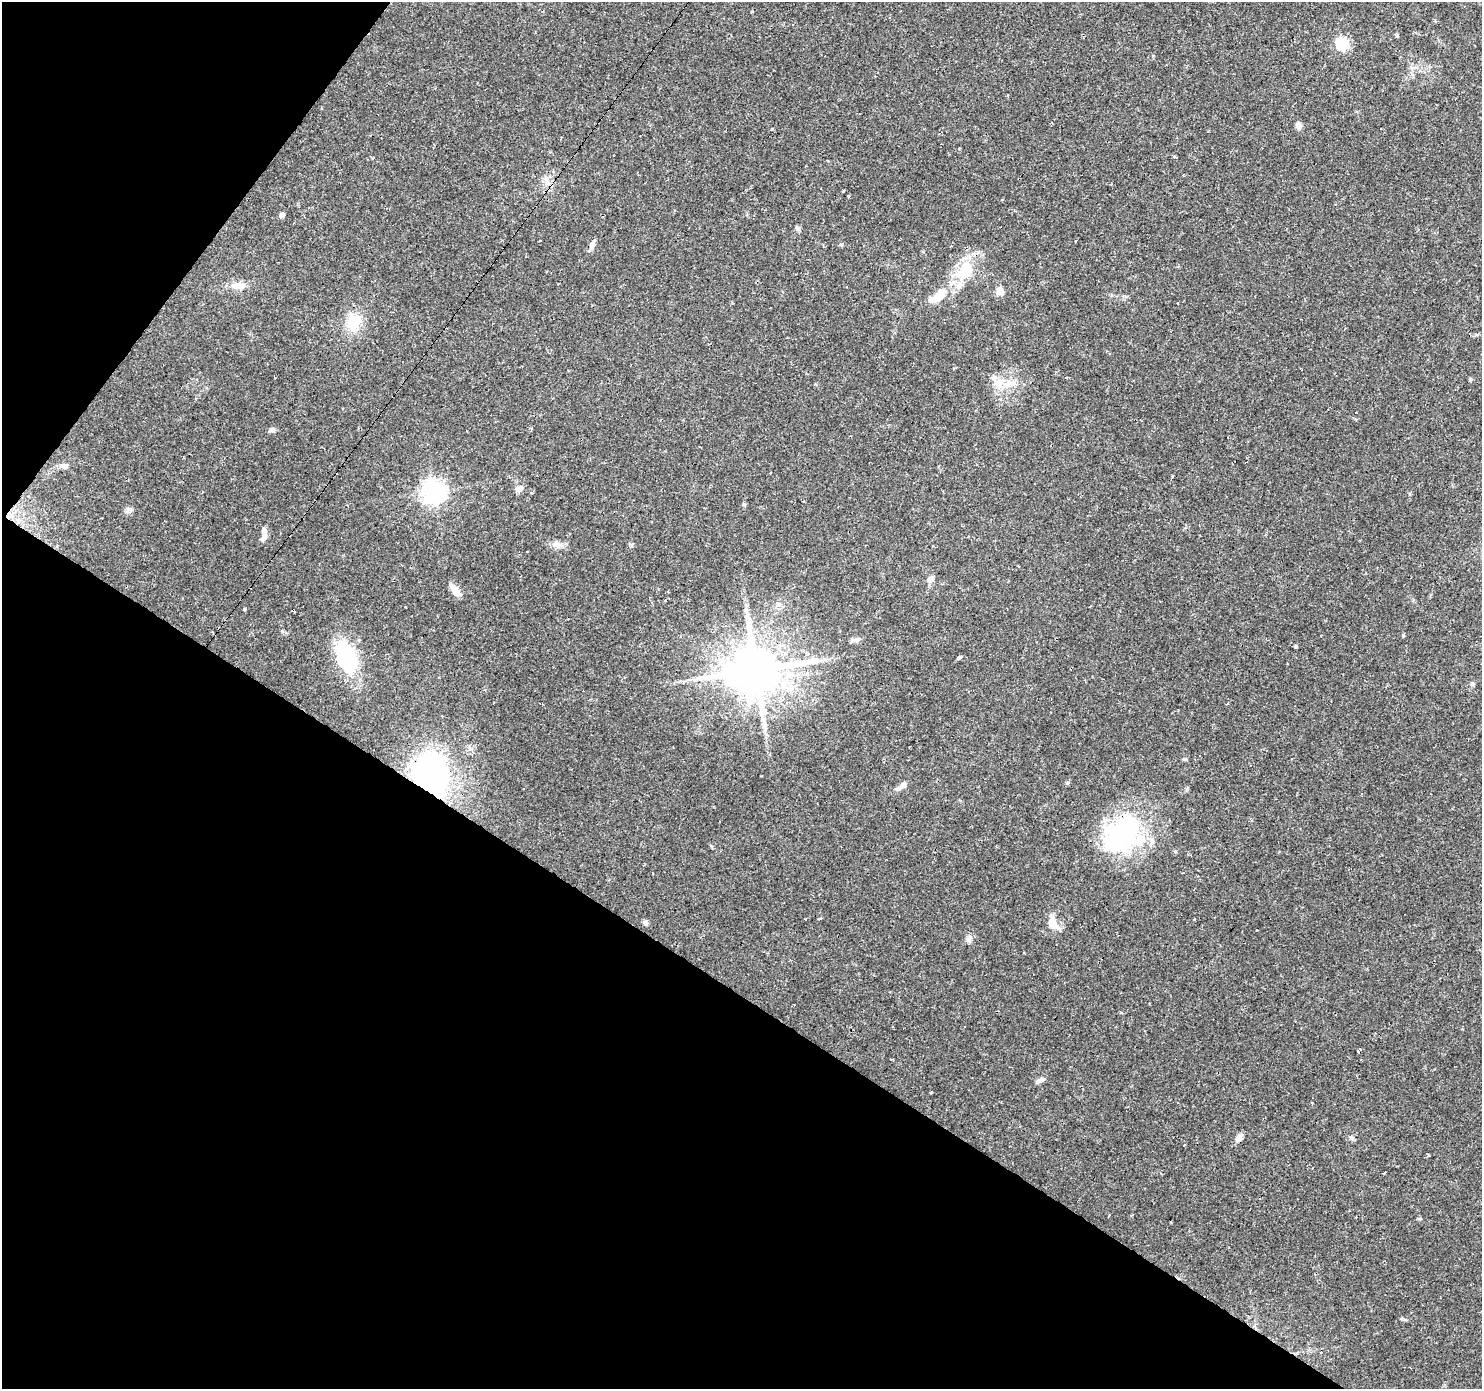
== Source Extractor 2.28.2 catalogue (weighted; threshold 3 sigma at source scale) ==
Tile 9 of 4 x 4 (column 1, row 3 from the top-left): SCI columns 1-1480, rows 1569-2955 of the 5921 x 5977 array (HDU 1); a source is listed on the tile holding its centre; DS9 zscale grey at full resolution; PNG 1484 x 1391 px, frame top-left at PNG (2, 2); no overlay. Shown black and unused: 34% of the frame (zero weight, under 2 of 3 exposures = <1% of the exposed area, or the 3 px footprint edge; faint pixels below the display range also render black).
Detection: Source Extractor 2.28.2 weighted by HDU 2 'WHT'; one run over the whole footprint, this tile lists its part. Background 0.0429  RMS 0.0034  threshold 0.0153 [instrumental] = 3 sigma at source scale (4.5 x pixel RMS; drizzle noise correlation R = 1.50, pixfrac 1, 0.0396/0.0396 arcsec/px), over >= 5 px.
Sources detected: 80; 1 inside a brighter object's white glare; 12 cosmic-ray / hot-pixel residue — not listed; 6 inside a brighter listed object's ellipse — not listed separately; the other 61 listed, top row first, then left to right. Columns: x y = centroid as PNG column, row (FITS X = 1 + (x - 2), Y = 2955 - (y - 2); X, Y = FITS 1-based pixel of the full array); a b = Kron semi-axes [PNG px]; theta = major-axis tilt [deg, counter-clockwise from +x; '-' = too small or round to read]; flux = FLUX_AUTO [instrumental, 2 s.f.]
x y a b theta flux
752 12 3 2 - 0.3
1396 35 5 4 - 0.53
1342 43 6 6 - 39
1298 125 9 7 -55 1.5
772 129 3 3 - 0.75
1174 156 4 3 - 1.4
547 181 12 5 -66 1.7
843 191 3 2 - 0.44
849 196 3 3 - 0.64
282 215 4 4 - 2.1
797 229 7 6 - 0.78
540 241 3 3 - 0.51
1076 241 3 3 - 1.2
841 244 6 4 0 0.45
592 246 15 5 64 1.6
965 272 14 11 61 14
238 286 16 9 1 3.9
1000 291 8 7 - 3.7
940 294 21 10 52 6.2
353 322 24 18 73 8.9
275 378 3 2 - 0.3
1470 379 5 4 - 0.62
999 383 17 11 49 4.6
271 430 8 5 30 1.1
64 466 9 6 -11 1.7
771 473 3 2 - 0.4
517 489 9 8 - 1.4
434 491 8 8 - 260
1410 494 4 3 - 0.52
744 504 6 4 -45 0.43
129 510 12 5 32 1
264 536 14 6 61 1.6
558 545 14 10 -19 2.3
933 546 3 3 - 0.32
930 579 9 7 46 1.7
455 590 18 7 -50 3
779 605 7 4 -18 0.78
244 609 3 3 - 0.49
1403 635 4 4 - 0.58
855 640 16 5 11 1.3
1296 646 4 3 - 0.57
347 658 38 22 -69 25
959 658 7 3 19 0.48
756 670 15 13 29 2100
1472 684 6 6 - 0.65
1228 703 4 2 - 0.31
1185 759 6 3 0 0.44
432 775 31 24 -68 87
902 786 14 7 40 1.7
1121 834 61 36 42 45
819 918 5 2 - 0.41
645 923 8 6 -41 0.87
1053 924 22 11 -55 3.7
969 938 12 5 80 1.1
965 1026 3 3 - 0.61
1040 1080 13 5 28 1.4
1239 1138 8 6 44 2.3
1352 1138 6 5 - 0.62
1427 1154 4 2 - 0.36
1109 1214 3 3 - 0.75
1419 1219 6 4 0 0.41
Overlapping masked pixels (flux is a lower limit): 3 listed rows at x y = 756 670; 432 775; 1121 834
Unlisted compact peaks at least as high as the median listed source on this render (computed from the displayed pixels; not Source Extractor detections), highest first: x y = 282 631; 1187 789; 1067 783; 1404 1319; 931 1092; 711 846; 631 546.